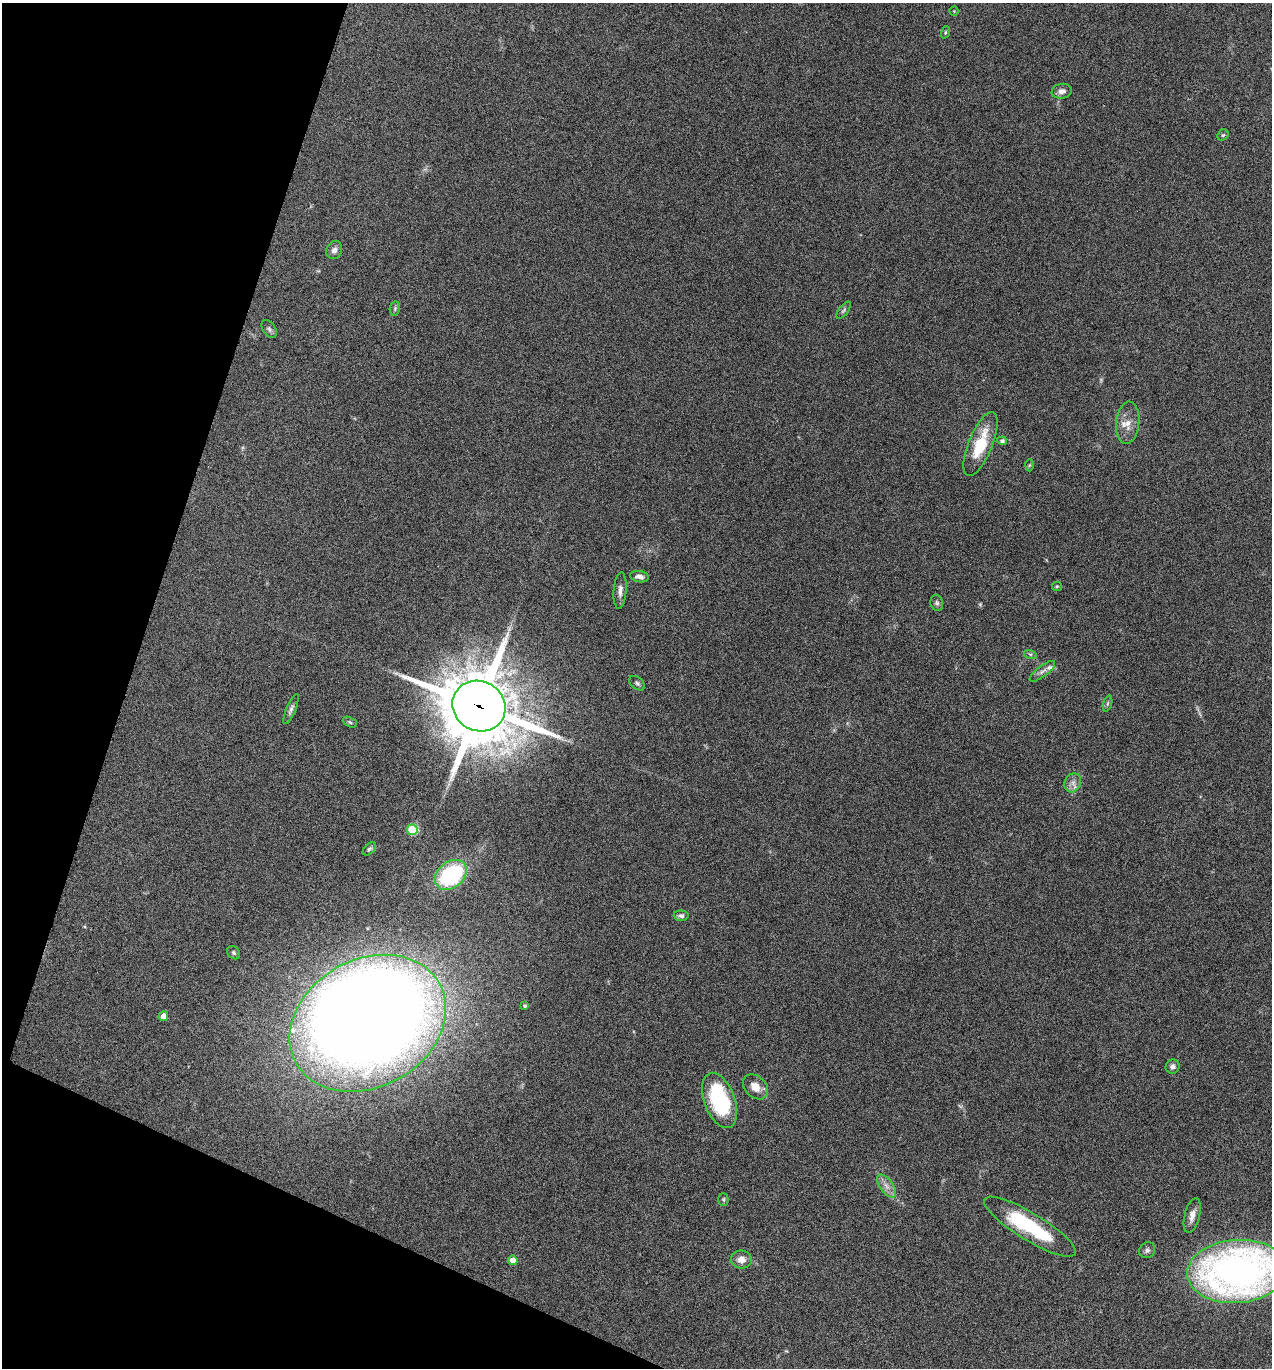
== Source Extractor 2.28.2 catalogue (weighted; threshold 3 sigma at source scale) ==
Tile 9 of 4 x 4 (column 1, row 3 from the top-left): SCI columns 270-1539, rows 1370-2735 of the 5488 x 5474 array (HDU 1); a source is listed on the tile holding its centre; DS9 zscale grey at full resolution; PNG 1274 x 1370 px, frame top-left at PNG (2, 3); each listed source drawn as its Kron ellipse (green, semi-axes under 4 px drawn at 4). Shown black and unused: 17% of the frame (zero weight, under 5 of 9 exposures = <1% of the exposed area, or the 3 px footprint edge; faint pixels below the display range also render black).
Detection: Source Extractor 2.28.2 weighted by HDU 2 'WHT'; one run over the whole footprint, this tile lists its part. Background 0.171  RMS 0.0059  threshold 0.024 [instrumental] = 3 sigma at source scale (4.09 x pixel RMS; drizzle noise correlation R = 1.36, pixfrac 0.8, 0.05/0.05 arcsec/px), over >= 5 px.
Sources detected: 50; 3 too faint to see at this stretch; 1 inside a brighter object's white glare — neither listed nor drawn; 3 inside a brighter listed object's ellipse — not listed separately; the other 43 listed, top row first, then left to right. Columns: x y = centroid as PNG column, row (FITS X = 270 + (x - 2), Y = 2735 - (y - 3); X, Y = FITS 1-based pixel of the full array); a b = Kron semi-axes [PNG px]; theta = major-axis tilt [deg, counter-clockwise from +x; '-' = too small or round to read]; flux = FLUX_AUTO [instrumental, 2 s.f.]
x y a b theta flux
954 11 4 4 - 0.48
945 32 6 4 72 0.66
1062 91 10 7 12 2.7
1223 135 6 5 - 0.87
334 250 9 7 64 2.4
395 308 7 5 80 1
844 310 10 4 53 1.1
269 329 10 6 -56 1.4
1128 423 21 11 84 6.3
1002 441 5 4 - 1.3
980 444 34 12 68 21
1029 465 6 4 88 0.61
639 577 9 5 -9 2.5
1057 586 5 4 - 0.56
620 591 18 6 86 3.2
937 603 8 6 -78 1.2
1030 654 6 4 -18 0.9
1042 671 15 5 37 2.4
637 683 9 5 -39 1.2
1107 703 8 3 71 0.83
479 706 27 24 -31 4400
291 709 16 4 67 1.9
350 722 7 4 -28 0.87
1073 783 10 8 63 2.8
412 830 5 5 - 36
369 849 8 5 45 1
451 875 17 13 39 56
681 916 7 5 -4 1.5
234 953 7 5 -46 1.2
525 1006 4 3 - 0.75
163 1016 5 4 - 4
368 1023 82 64 29 1400
1173 1067 7 7 - 1.9
755 1087 14 10 -45 5.6
720 1100 29 15 -70 48
886 1186 13 6 -53 3.5
723 1199 6 5 - 0.78
1192 1215 18 7 76 4.3
1030 1227 53 13 -31 43
1147 1250 8 7 - 1.7
741 1259 10 9 - 4.4
513 1260 5 4 - 6.5
1237 1271 50 31 4 300
Overlapping masked pixels (flux is a lower limit): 1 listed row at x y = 479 706
Isophote crosses this tile's border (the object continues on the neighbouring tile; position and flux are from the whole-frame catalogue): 1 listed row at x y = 1237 1271